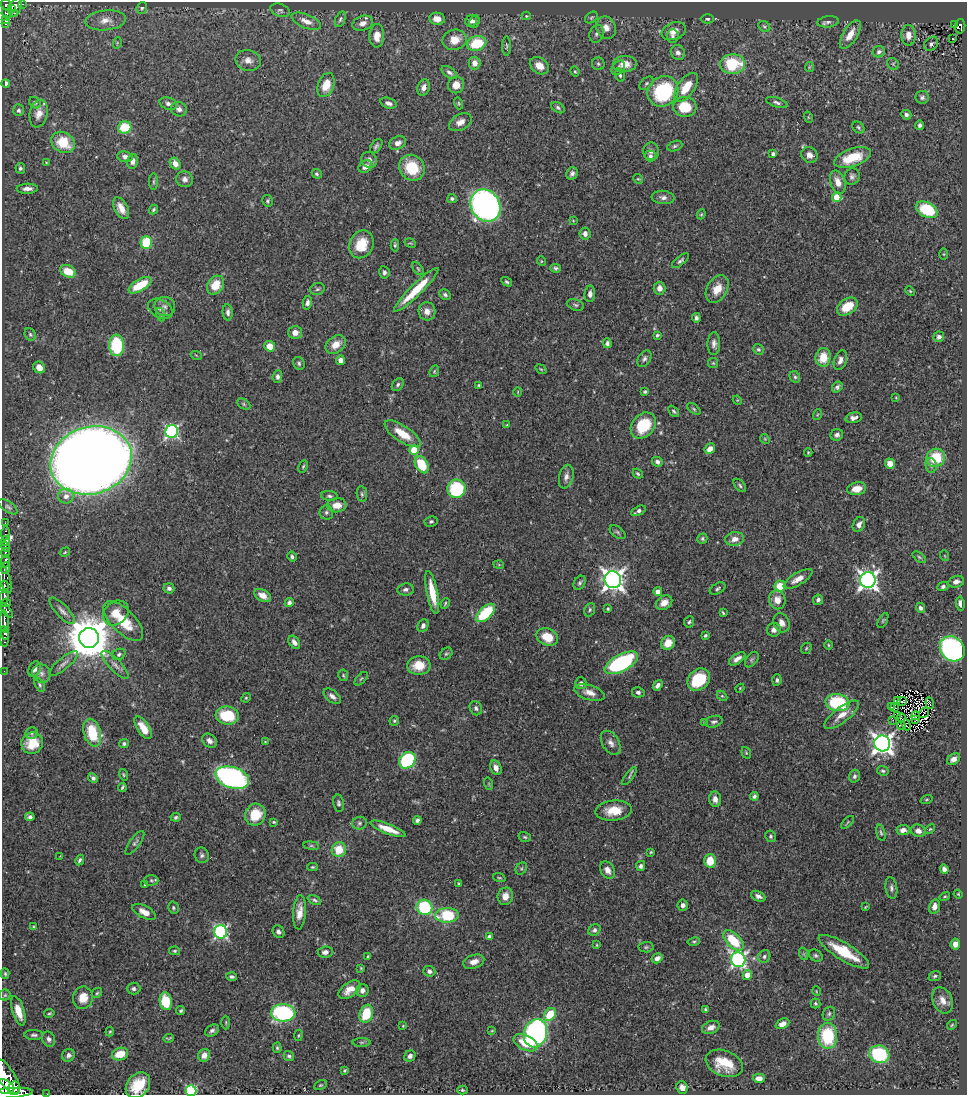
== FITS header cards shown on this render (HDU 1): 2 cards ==
NAXIS1  =                  965
NAXIS2  =                 1093

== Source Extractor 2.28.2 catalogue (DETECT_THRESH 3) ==
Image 965 x 1093 px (HDU 1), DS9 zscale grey, 1 PNG px = 1 image px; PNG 969 x 1097 px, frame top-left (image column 1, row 1093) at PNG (2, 2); each listed source drawn as its Kron ellipse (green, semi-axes under 4 px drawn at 4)
Background 0.439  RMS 0.019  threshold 0.0568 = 3 sigma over >= 5 px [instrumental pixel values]
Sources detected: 467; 4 with non-positive FLUX_AUTO (blend fragments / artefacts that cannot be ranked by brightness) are neither listed nor drawn; the other 463 listed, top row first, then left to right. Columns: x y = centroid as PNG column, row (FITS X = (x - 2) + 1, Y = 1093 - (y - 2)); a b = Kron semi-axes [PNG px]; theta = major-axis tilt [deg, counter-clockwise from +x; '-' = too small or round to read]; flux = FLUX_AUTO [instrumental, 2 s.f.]
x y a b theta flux
23 4 3 2 - 8
7 5 6 5 - 160
15 7 10 6 64 190
11 8 4 3 - 71
142 8 6 5 - 2.4
280 10 10 6 -22 3.4
14 13 3 3 - 14
6 14 5 3 - 40
526 16 4 4 - 1.6
591 17 7 5 36 2.2
340 19 8 5 70 2.7
437 19 8 6 -9 11
707 19 7 4 0 2.3
5 20 3 3 - 31
106 20 20 10 5 13
306 21 16 7 -22 11
471 21 6 5 - 4.5
475 21 6 5 - 4.2
828 22 11 5 6 4.4
363 23 10 7 19 8.7
6 24 3 3 - 6.9
955 24 3 2 - 5.2
960 26 7 5 86 45
764 27 6 5 - 2.1
606 28 11 9 -69 10
674 31 12 8 21 11
597 34 9 7 68 4.5
850 35 16 7 58 18
908 35 10 7 -88 10
377 36 11 7 88 14
673 36 7 6 - 3.5
952 39 3 2 - 1.2
455 40 12 10 13 17
117 43 6 3 73 1.3
477 43 10 7 18 55
931 44 8 6 43 3.4
507 46 10 3 -90 2
879 52 6 5 - 4.3
678 53 8 6 -52 6.1
248 60 13 10 -15 9.7
474 63 6 6 - 9
598 64 6 6 - 2.5
625 64 12 8 4 17
732 64 12 10 2 72
893 64 6 5 - 2.4
539 66 10 7 -34 13
809 67 5 4 - 1.3
618 68 8 5 51 3.8
575 71 5 3 - 1.6
449 72 9 5 -35 4.6
620 75 7 4 -75 2.9
6 83 4 3 - 4.8
646 83 8 5 45 2.9
326 85 12 8 70 24
456 85 8 8 - 13
424 87 8 6 71 7.6
686 87 16 8 55 31
663 91 16 14 42 110
922 97 6 6 - 3.8
35 103 6 5 - 2.3
388 103 8 5 -18 4.8
459 103 6 4 -74 1.7
777 103 11 4 -19 3.9
168 104 9 6 -17 4.9
685 107 11 10 - 43
558 108 7 5 -34 3
179 109 8 7 - 5.5
18 110 6 5 - 3.1
39 114 14 8 77 12
906 115 5 4 - 3.5
808 117 6 3 -72 1.4
460 122 12 8 30 9.4
920 125 4 4 - 3.3
125 127 7 6 - 46
858 127 7 5 -45 2.2
63 142 12 10 -30 38
398 143 9 6 25 7
376 146 8 5 54 3.2
675 146 8 5 21 2.8
651 151 9 8 - 6.2
773 154 4 3 - 4.1
809 155 8 7 - 7.9
650 156 5 5 - 3.6
125 157 7 5 -9 4.7
853 158 19 8 18 36
369 160 8 7 - 6.2
132 161 7 5 75 7.2
46 163 4 3 - 1.1
175 164 6 5 - 9.6
365 166 7 5 34 8.2
20 168 5 5 - 2.9
412 168 13 12 - 51
572 173 6 5 - 4.5
317 174 5 4 - 2.3
852 176 8 7 - 4.2
185 179 8 8 - 5.4
638 179 5 4 - 1.6
154 182 8 4 90 2.2
838 182 12 7 -70 13
27 189 10 5 2 7
663 197 11 6 -6 5.7
837 197 5 4 - 32
452 199 5 4 - 2.6
268 201 6 5 - 2.3
486 206 17 14 -57 570
121 208 12 6 -62 13
153 210 5 4 - 2.2
927 210 11 7 -26 68
701 214 5 4 - 1.5
573 220 4 2 - 0.93
585 234 6 5 - 5.7
146 242 6 5 - 52
410 243 6 4 -30 1.5
361 244 14 11 65 32
395 245 6 4 89 1.9
944 254 5 3 - 1.2
541 261 5 3 - 1.1
680 261 10 4 39 3.2
556 268 5 4 - 2.6
418 269 7 4 -54 2.1
68 271 8 6 -27 24
384 272 6 5 - 3.5
507 282 6 4 -30 2.2
140 285 13 6 30 39
215 285 10 8 55 26
659 288 6 6 - 8.8
317 289 7 5 17 2.9
717 289 15 10 59 19
416 290 30 6 45 46
910 291 5 3 - 1.3
590 294 8 5 87 5.5
445 295 6 5 - 3
307 303 7 4 78 4.2
575 305 9 5 -18 3
165 306 10 9 - 6.5
847 307 11 7 35 32
160 309 13 9 -29 6.8
427 311 9 8 - 9.9
228 312 8 5 -87 4.5
161 315 7 4 -71 2.2
696 318 5 4 - 3.5
295 333 7 6 - 9.1
30 334 6 5 - 2.6
657 335 4 3 - 2.5
939 337 5 5 - 4.4
607 343 5 4 - 3.5
336 344 11 8 35 14
714 344 11 6 89 5.8
116 345 11 7 -86 83
270 346 5 5 - 17
758 349 5 5 - 2.2
196 355 6 3 -19 1.3
823 357 9 7 81 25
644 359 9 6 59 4.3
340 360 5 4 - 5.9
840 360 10 6 70 7.2
299 363 7 5 -60 2.8
713 363 5 5 - 1.7
39 367 6 5 - 12
541 369 6 3 -36 1.3
434 371 6 4 70 1.7
277 377 6 5 - 4
795 377 6 5 - 2.4
398 385 7 5 53 2.8
478 385 3 2 - 1.2
837 387 6 4 51 3.1
518 392 5 3 - 1.1
645 392 4 3 - 1.9
896 398 4 3 - 1.1
737 400 5 4 - 1.2
244 404 7 5 -28 2
694 409 8 4 -36 2
674 411 6 4 -45 2.2
817 415 5 3 - 1.2
854 418 8 5 13 5.8
507 425 4 3 - 1.3
643 425 14 11 49 52
172 431 6 6 - 230
403 434 21 8 -33 29
837 435 6 6 - 4.3
765 439 5 4 - 1.5
710 449 6 4 48 12
414 450 5 4 - 37
808 452 4 3 - 1.5
936 458 9 9 - 44
91 460 41 33 17 3700
657 462 5 4 - 4.4
890 464 5 5 - 11
422 465 9 6 -61 46
303 466 6 4 63 1.9
931 466 7 5 -85 3.6
638 474 5 4 - 2.1
566 477 12 7 76 7.1
740 485 8 4 -48 2.6
456 489 9 9 - 89
857 489 9 6 12 15
362 494 8 5 -80 2.5
66 496 7 7 - 6.9
329 496 8 5 -6 3
337 505 9 7 5 15
8 507 11 5 -33 3.4
638 511 8 4 27 3.8
326 512 7 7 - 3.3
431 521 6 5 - 2.4
5 523 2 2 - 6.2
859 524 8 5 62 6.1
618 532 9 5 -38 2.6
5 533 7 3 82 41
702 539 5 5 - 2.3
735 539 9 7 11 10
5 541 5 3 - 210
5 547 5 3 - 130
65 552 5 3 - 1.5
5 553 5 3 - 110
292 556 5 4 - 3
945 556 5 3 - 1
919 557 8 4 -36 2.2
5 561 6 3 75 71
499 565 5 3 - 1.2
5 568 6 4 73 410
5 579 15 5 -71 200
798 579 16 6 31 12
613 580 8 8 - 900
868 580 8 7 - 660
956 582 8 5 14 5.8
580 583 7 5 58 2.9
4 586 6 3 84 120
780 586 6 5 - 29
943 586 5 4 - 3
169 588 5 5 - 4.3
405 589 8 6 6 4.2
718 589 8 5 30 2.8
658 592 4 4 - 8.3
432 593 22 5 -79 31
4 596 7 4 85 210
263 596 9 5 -29 11
777 600 9 8 - 13
818 600 5 5 - 3.8
289 602 5 4 - 4.5
6 603 5 3 - 83
445 603 5 3 - 1.7
664 603 9 6 33 10
960 603 7 4 -84 5
920 608 5 4 - 4.1
608 609 3 3 - 1.9
7 610 8 4 -55 99
590 610 7 5 67 2.4
62 611 17 6 -47 6.8
116 613 14 11 41 16
485 613 12 6 44 68
723 613 4 2 - 1.5
883 620 8 4 62 1.9
123 621 25 12 -45 42
4 622 11 3 -89 350
689 622 6 5 - 2.7
781 623 10 8 -66 7.9
423 626 7 5 63 4.3
774 630 7 6 - 5.6
5 633 6 4 -80 240
705 636 3 3 - 2.3
547 637 11 8 -23 25
4 638 9 3 88 150
89 638 10 10 - 5400
294 642 7 5 -54 6.3
668 643 7 6 - 17
828 645 5 3 - 1.3
806 648 6 4 49 1.7
952 649 13 11 -47 340
119 654 7 5 30 3.3
446 654 7 5 40 2.2
737 659 9 5 34 6.9
752 660 9 5 53 2.8
621 663 18 8 28 170
63 664 18 6 39 6.2
115 665 18 6 -47 7.5
419 665 11 9 4 23
34 669 8 5 64 5.7
4 671 2 2 - 3.2
41 673 9 9 - 6.5
343 675 6 5 - 1.9
361 679 8 3 47 1.9
699 680 12 10 42 56
777 680 6 4 85 2.7
581 683 6 5 - 4.7
40 685 7 4 -63 2.4
658 685 6 4 52 5
740 688 4 4 - 1.2
589 692 16 7 -18 11
638 692 6 5 - 3.4
332 696 10 6 -40 5.6
722 696 6 4 -44 1.6
246 698 5 4 - 1.6
898 700 3 2 - 1.3
902 701 5 2 - 1.3
838 703 12 8 -8 110
930 703 6 3 -69 3.3
891 707 3 2 - 2
476 708 7 6 - 3.6
894 708 3 2 - 0.068
924 713 6 2 54 0.84
227 715 11 9 -7 51
842 715 21 7 38 15
897 716 3 2 - 1.4
915 716 4 2 - 0.47
901 718 5 2 - 1.2
916 719 2 2 - 1.8
893 720 2 2 - 1.1
394 721 5 4 - 2
714 722 9 5 14 3.6
704 723 4 3 - 1.3
906 725 5 2 - 0.83
901 726 4 4 - 0.98
143 728 13 6 -56 20
32 733 6 6 - 2.5
92 733 14 8 -74 50
209 741 8 6 -37 6.4
265 742 4 3 - 1.1
32 743 11 10 - 25
124 743 5 4 - 2.4
611 743 13 8 -58 7.3
882 743 8 8 - 750
746 753 6 4 -69 1.7
953 759 7 5 37 7.3
407 760 9 7 45 120
496 768 7 5 -67 8.9
883 771 6 4 -27 2.3
123 775 6 3 -71 1.5
629 776 10 4 55 2.5
854 776 6 5 - 3.9
93 778 6 4 -46 3.6
232 778 17 10 -17 360
489 784 6 4 -72 1.6
122 787 4 3 - 2
754 796 4 4 - 3
715 799 8 6 -86 8.5
927 799 6 3 19 1.3
338 803 8 5 -79 3.3
613 811 18 10 5 25
255 815 11 10 - 35
30 817 5 4 - 3.3
176 817 5 4 - 2.7
417 820 4 4 - 3.7
274 822 3 2 - 1.5
848 822 8 3 45 1.5
359 823 7 6 - 3.2
388 829 19 5 -21 21
930 829 6 3 44 1.4
903 830 6 5 - 5.9
918 831 7 6 - 7.5
881 833 8 4 -74 2
770 836 6 5 - 2.7
525 837 6 5 - 2.2
135 843 14 5 54 4.1
311 846 8 4 -8 2.2
339 850 7 7 - 30
651 852 3 3 - 1.2
202 855 8 7 - 3.5
60 856 3 2 - 0.91
80 860 5 3 - 2.6
710 861 7 6 - 31
641 866 5 4 - 4
312 867 5 4 - 1.9
521 868 6 5 - 2
944 869 5 4 - 5.6
607 870 9 6 -59 9.2
499 878 6 4 -17 1.7
151 880 7 5 1 2.5
459 884 4 3 - 1.5
145 885 4 3 - 1.3
891 888 11 6 -82 4.3
958 894 4 4 - 1.1
505 896 9 7 76 11
758 896 8 5 -24 5
945 897 5 4 - 1.8
314 900 7 4 -27 2.6
683 905 5 5 - 5.2
424 907 8 7 - 93
865 907 4 3 - 1.1
934 907 7 5 74 7.6
173 908 6 5 - 2.3
144 912 13 6 -28 11
300 912 17 6 85 14
447 915 11 7 3 71
33 926 3 3 - 1.1
594 930 6 5 - 3.7
221 932 7 6 - 240
278 932 6 5 - 4.7
489 937 4 4 - 5
733 940 13 7 -45 49
694 941 6 4 12 2
955 944 5 4 - 8.7
597 945 3 3 - 1.2
646 947 7 5 1 2.4
175 951 5 4 - 2
325 952 7 5 8 5.2
844 952 29 8 -31 50
804 954 6 4 -71 1.9
816 955 7 5 -32 2.8
764 956 6 5 - 3.1
368 957 3 3 - 1.7
657 958 6 4 32 5.9
738 960 7 7 - 380
474 962 11 7 18 9.8
361 968 3 2 - 1.2
429 971 6 5 - 3.8
5 974 5 4 - 1.9
747 975 5 4 - 15
935 976 6 5 - 2.5
231 977 5 3 - 2.6
134 989 7 6 - 3.4
349 990 12 7 36 13
362 990 6 6 - 5.6
816 991 5 3 - 1
97 993 6 4 45 2
5 995 5 5 - 2
83 998 11 10 - 19
942 1000 13 9 -67 12
166 1001 9 6 -79 41
815 1003 5 5 - 2.2
706 1010 4 3 - 2.3
18 1011 15 6 -73 21
181 1011 4 4 - 2.4
49 1013 5 3 - 1.6
283 1013 12 8 0 190
366 1014 9 6 71 39
550 1014 7 5 55 36
829 1014 7 6 - 2.9
226 1022 7 3 90 1.6
782 1024 7 5 24 7.6
952 1025 5 4 - 1.6
403 1026 4 3 - 1.1
711 1027 9 6 22 7.4
212 1031 7 5 33 3.8
492 1031 3 2 - 1
110 1032 5 4 - 1.3
536 1033 14 11 72 420
34 1035 9 5 -1 3.4
298 1035 5 3 - 1.3
828 1036 13 9 90 80
169 1038 5 2 - 1.4
49 1039 8 6 -67 4.9
361 1042 9 4 0 2.4
526 1043 13 7 -25 30
277 1048 5 4 - 1.9
120 1054 8 6 17 24
879 1054 10 8 -18 100
68 1055 7 6 - 5.2
204 1055 6 6 - 9.4
289 1056 5 5 - 2.7
410 1056 6 5 - 4.7
724 1063 19 12 -21 33
345 1070 3 3 - 1.6
5 1075 22 8 -54 1200
759 1078 6 4 1 8.7
138 1085 14 10 50 36
320 1085 7 4 25 1.8
5 1087 10 6 -25 720
682 1087 6 5 - 6.9
14 1088 7 6 - 540
462 1090 5 4 - 1.6
191 1091 5 5 - 150
9 1093 24 5 4 1400
47 1094 2 2 - 3.7
At the frame edge (FLAGS 8, measured only in part): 5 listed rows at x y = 5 1075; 138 1085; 191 1091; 9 1093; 47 1094
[4 non-positive-flux detections neither listed nor drawn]